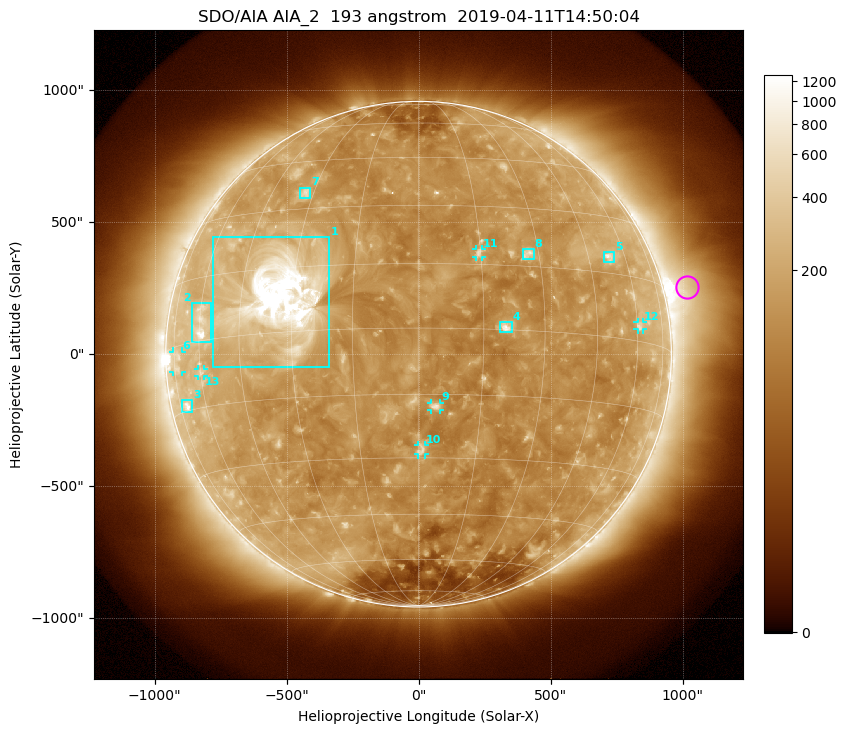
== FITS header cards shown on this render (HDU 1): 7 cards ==
TELESCOP= 'SDO/AIA'
INSTRUME= 'AIA_2'
WAVELNTH=                  193
WAVEUNIT= 'angstrom'
DATE-OBS= '2019-04-11T14:50:04.84'
CTYPE1  = 'HPLN-TAN'
CTYPE2  = 'HPLT-TAN'

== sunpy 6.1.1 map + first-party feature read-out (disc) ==
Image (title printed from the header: SDO/AIA AIA_2  193 angstrom  2019-04-11T14:50:04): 1024 x 1024 px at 2.4 arcsec/px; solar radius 958 arcsec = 399 px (full disc in frame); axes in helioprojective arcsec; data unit not stated in the header (colour bar unlabelled)
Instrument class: DISC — disc imager (sunpy class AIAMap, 193 A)
Bright regions (active regions / flare kernels): reference = the median radial profile (limb darkening/brightening removed); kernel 9 px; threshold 5 sigma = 216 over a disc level ~130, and >= 1.15x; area >= 12 px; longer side >= 10 px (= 24 arcsec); searched inside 0.97 R_sun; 13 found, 13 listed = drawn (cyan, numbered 1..; 6 of them under ~33 arcsec drawn as corner ticks so the feature stays visible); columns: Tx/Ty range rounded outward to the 5 arcsec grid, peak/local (2 s.f.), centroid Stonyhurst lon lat
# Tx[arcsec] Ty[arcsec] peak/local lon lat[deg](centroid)
1 -780..-335 -50..445 32 -33 +8
2 -860..-785 45..195 8.6 -59 +4
3 -900..-855 -220..-175 4.8 -70 -14
4 310..355 85..120 6.4 +20 +1
5 700..745 345..390 4.5 +53 +19
6 -930..-895 -70..10 2.6 -73 -3
7 -450..-410 590..630 4.1 -33 +35
8 395..440 360..400 4.5 +27 +18
9 45..85 -210..-185 5 +4 -18
10 -5..25 -380..-345 3.6 +1 -28
11 215..240 370..400 3.9 +15 +18
12 830..850 90..120 3.1 +61 +4
13 -835..-810 -85..-55 2.8 -60 -7
Off-limb structures (1.02-1.3 R_sun): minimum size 162 px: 5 found; the strongest spans PA ~260..325 deg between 1.02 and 1.3 R_sun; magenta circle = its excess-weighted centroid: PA ~285 deg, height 1.09 R_sun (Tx ~1015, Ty ~255 arcsec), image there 3.1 x the reference